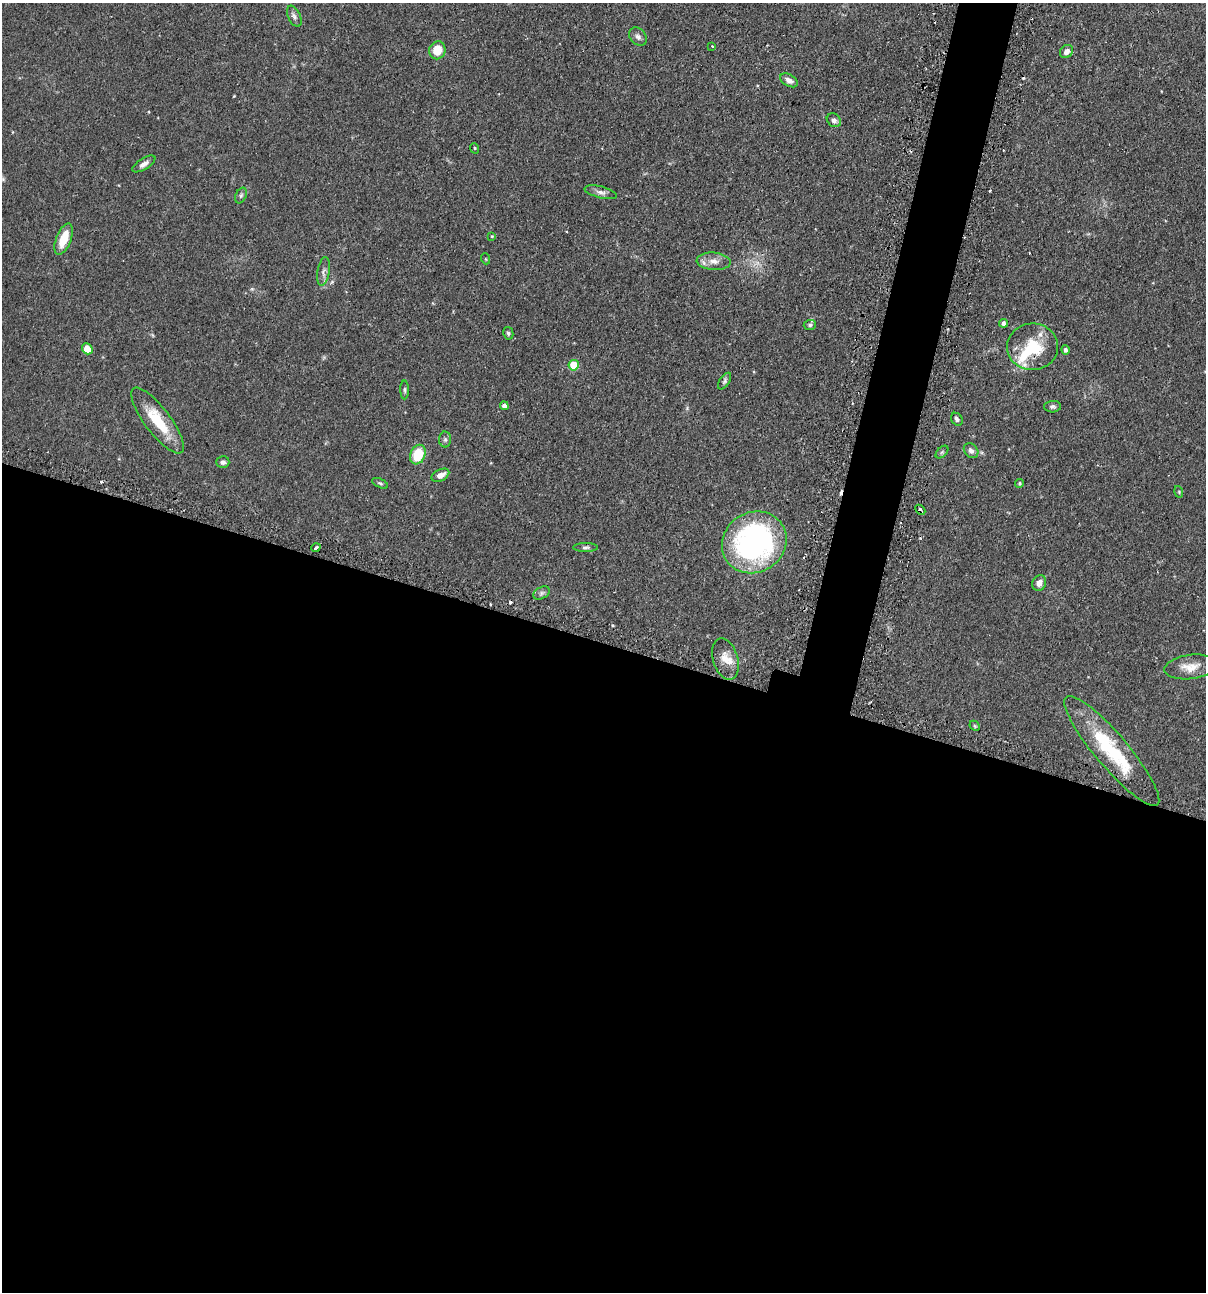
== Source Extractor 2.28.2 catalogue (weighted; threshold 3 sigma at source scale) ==
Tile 14 of 4 x 4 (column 2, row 4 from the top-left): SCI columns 1358-2561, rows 35-1324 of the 5247 x 5227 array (HDU 1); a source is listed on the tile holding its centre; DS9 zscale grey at full resolution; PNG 1208 x 1294 px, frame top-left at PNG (2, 3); each listed source drawn as its Kron ellipse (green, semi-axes under 4 px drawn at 4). Shown black and unused: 53% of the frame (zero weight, under 2 of 3 exposures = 4% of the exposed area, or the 3 px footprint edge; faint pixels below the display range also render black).
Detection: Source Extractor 2.28.2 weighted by HDU 2 'WHT'; one run over the whole footprint, this tile lists its part. Background 0.115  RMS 0.0055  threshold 0.0248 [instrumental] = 3 sigma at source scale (4.5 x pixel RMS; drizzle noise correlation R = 1.50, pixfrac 1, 0.05/0.05 arcsec/px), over >= 5 px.
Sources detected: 61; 9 cosmic-ray / hot-pixel residue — neither listed nor drawn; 4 inside a brighter listed object's ellipse — not listed separately; the other 48 listed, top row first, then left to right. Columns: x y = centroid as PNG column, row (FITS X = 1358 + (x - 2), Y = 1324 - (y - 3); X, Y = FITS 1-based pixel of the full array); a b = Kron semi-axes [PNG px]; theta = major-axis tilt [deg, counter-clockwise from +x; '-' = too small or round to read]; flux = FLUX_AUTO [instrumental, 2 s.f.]
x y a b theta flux
294 16 11 6 -65 1.9
638 37 10 7 -49 1.9
712 46 3 2 - 0.94
437 50 9 8 - 9.3
1066 52 7 6 - 3
789 80 10 6 -28 2.6
834 120 7 6 - 1.7
474 148 5 3 - 0.54
144 164 13 5 32 2.6
601 192 16 5 -14 2.6
241 195 8 5 63 1.1
492 236 4 2 - 0.41
64 239 16 7 69 11
486 259 5 3 - 0.48
714 261 17 8 -3 4.7
323 272 14 6 81 2.4
1003 323 4 4 - 1.8
810 325 6 5 - 0.99
508 333 6 5 - 1
1032 347 25 23 5 22
87 349 6 5 - 9.8
1065 350 5 4 - 1.4
574 365 5 5 - 21
725 381 9 5 57 1.1
405 390 9 3 -89 0.96
504 406 4 4 - 2.6
1053 407 8 5 5 1.3
957 419 7 5 -52 1.4
157 420 40 12 -53 18
445 439 8 6 -89 1.2
971 451 8 6 -46 2
942 452 7 4 45 0.93
418 455 10 7 69 16
223 462 6 6 - 1.5
440 475 9 5 27 3.8
380 483 9 4 -25 1
1019 483 4 4 - 0.69
1179 492 6 3 -73 0.56
920 510 6 3 -45 1.9
754 542 33 30 33 130
586 547 12 4 0 1.1
316 548 4 3 - 2.2
1039 583 8 7 - 3.3
542 593 9 5 27 1.4
725 659 21 12 -73 7.3
1191 667 26 12 7 7.7
975 726 6 4 -46 0.72
1112 751 71 16 -50 39
Overlapping masked pixels (flux is a lower limit): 3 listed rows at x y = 1032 347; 920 510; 1112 751